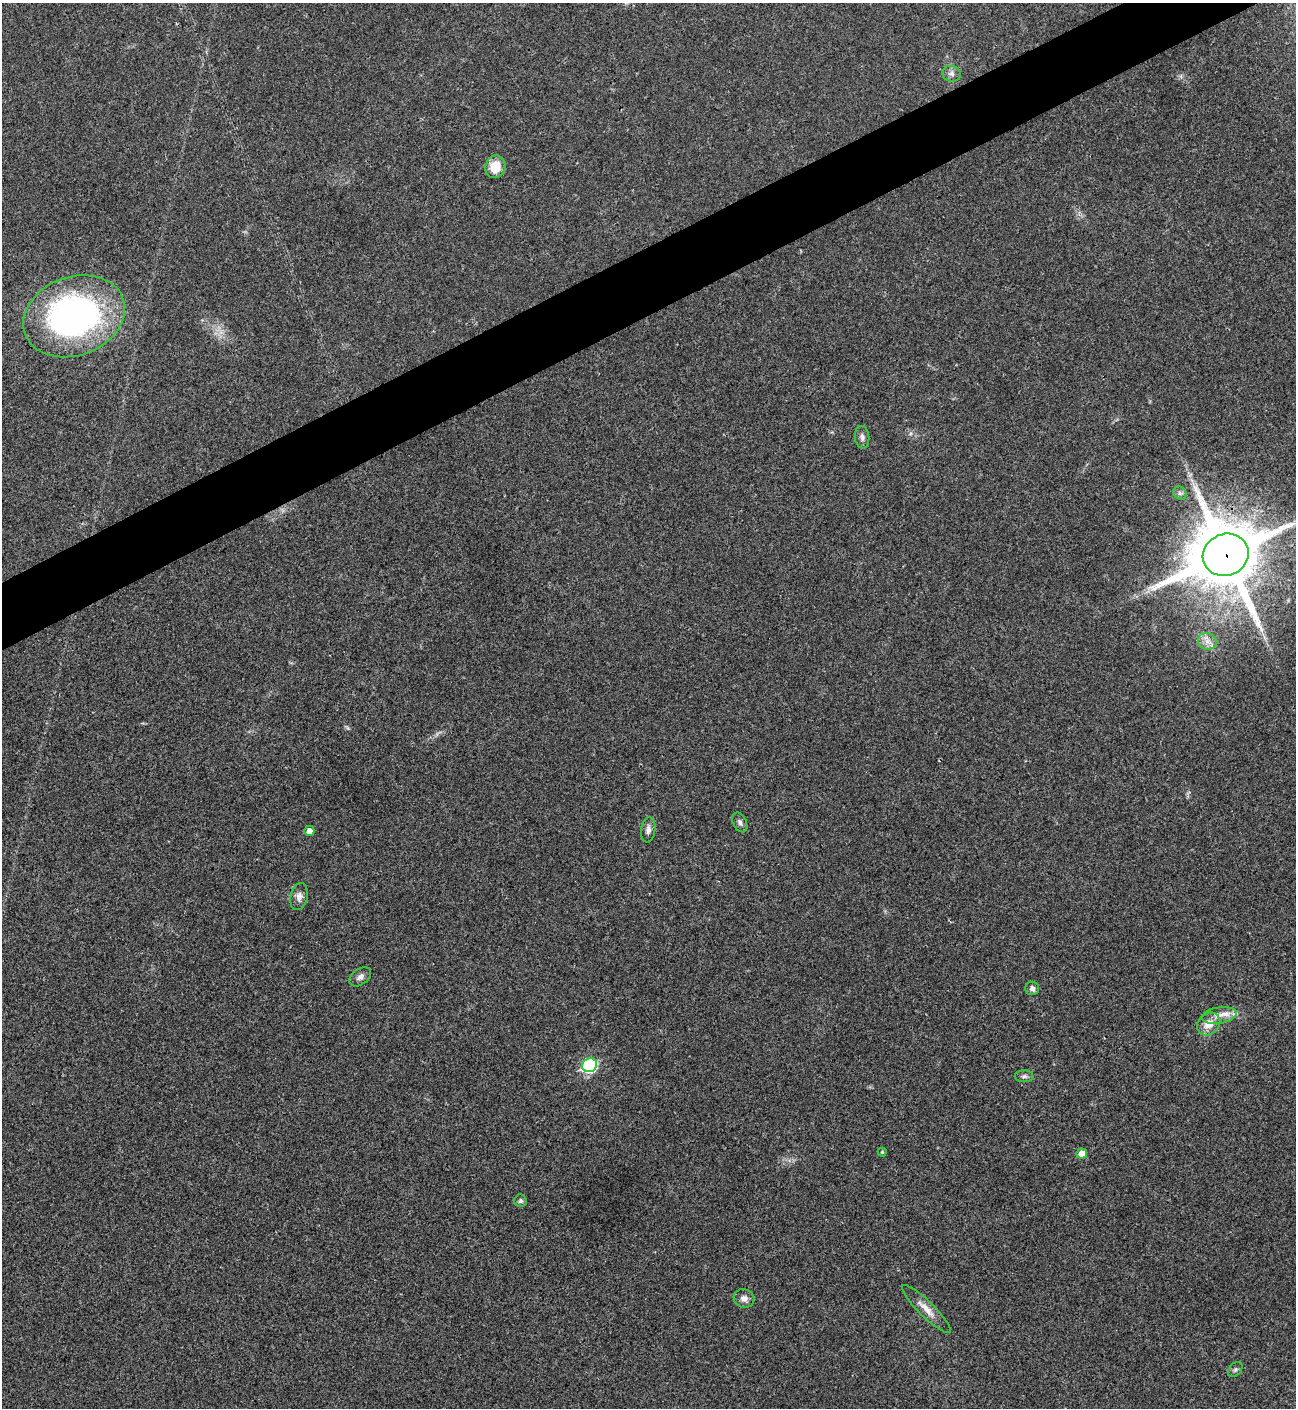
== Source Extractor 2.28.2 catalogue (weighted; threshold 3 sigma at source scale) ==
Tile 10 of 4 x 4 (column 2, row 3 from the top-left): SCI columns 1582-2875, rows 1409-2814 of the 5620 x 5631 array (HDU 1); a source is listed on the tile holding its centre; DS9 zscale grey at full resolution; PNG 1298 x 1410 px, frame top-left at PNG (2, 3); each listed source drawn as its Kron ellipse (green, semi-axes under 4 px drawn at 4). Shown black and unused: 4% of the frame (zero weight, under 3 of 4 exposures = <1% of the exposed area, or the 3 px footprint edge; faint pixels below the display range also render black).
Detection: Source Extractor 2.28.2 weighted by HDU 2 'WHT'; one run over the whole footprint, this tile lists its part. Background 0.0207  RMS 0.004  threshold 0.018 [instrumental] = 3 sigma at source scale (4.5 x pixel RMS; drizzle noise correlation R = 1.50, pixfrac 1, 0.05/0.05 arcsec/px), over >= 5 px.
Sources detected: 23; all 23 listed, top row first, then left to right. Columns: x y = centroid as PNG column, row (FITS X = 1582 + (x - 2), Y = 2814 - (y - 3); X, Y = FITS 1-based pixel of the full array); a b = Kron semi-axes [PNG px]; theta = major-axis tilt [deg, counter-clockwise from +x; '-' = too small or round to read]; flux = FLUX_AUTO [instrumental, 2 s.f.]
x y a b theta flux
952 74 9 8 - 1.7
495 167 11 10 - 7.3
74 316 52 39 20 130
862 437 11 7 -83 1.7
1180 493 7 6 - 1.1
1226 555 23 21 23 3500
1207 641 9 8 - 2.6
740 822 10 6 -64 1.5
648 830 13 7 83 2.1
309 831 5 5 - 2.7
299 896 14 8 77 2.3
360 977 12 7 36 1.9
1032 988 7 6 - 1.4
1219 1015 17 8 8 4
1209 1024 13 10 41 4.6
590 1065 7 6 - 56
1024 1076 9 5 0 1.1
882 1152 4 4 - 0.58
1082 1153 5 5 - 4
520 1201 6 6 - 1
744 1298 10 9 - 2.1
926 1309 33 8 -45 4.6
1235 1369 8 6 49 0.97
Overlapping masked pixels (flux is a lower limit): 1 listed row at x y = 1226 555
Isophote crosses this tile's border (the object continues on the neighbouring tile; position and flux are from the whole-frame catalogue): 1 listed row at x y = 1226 555